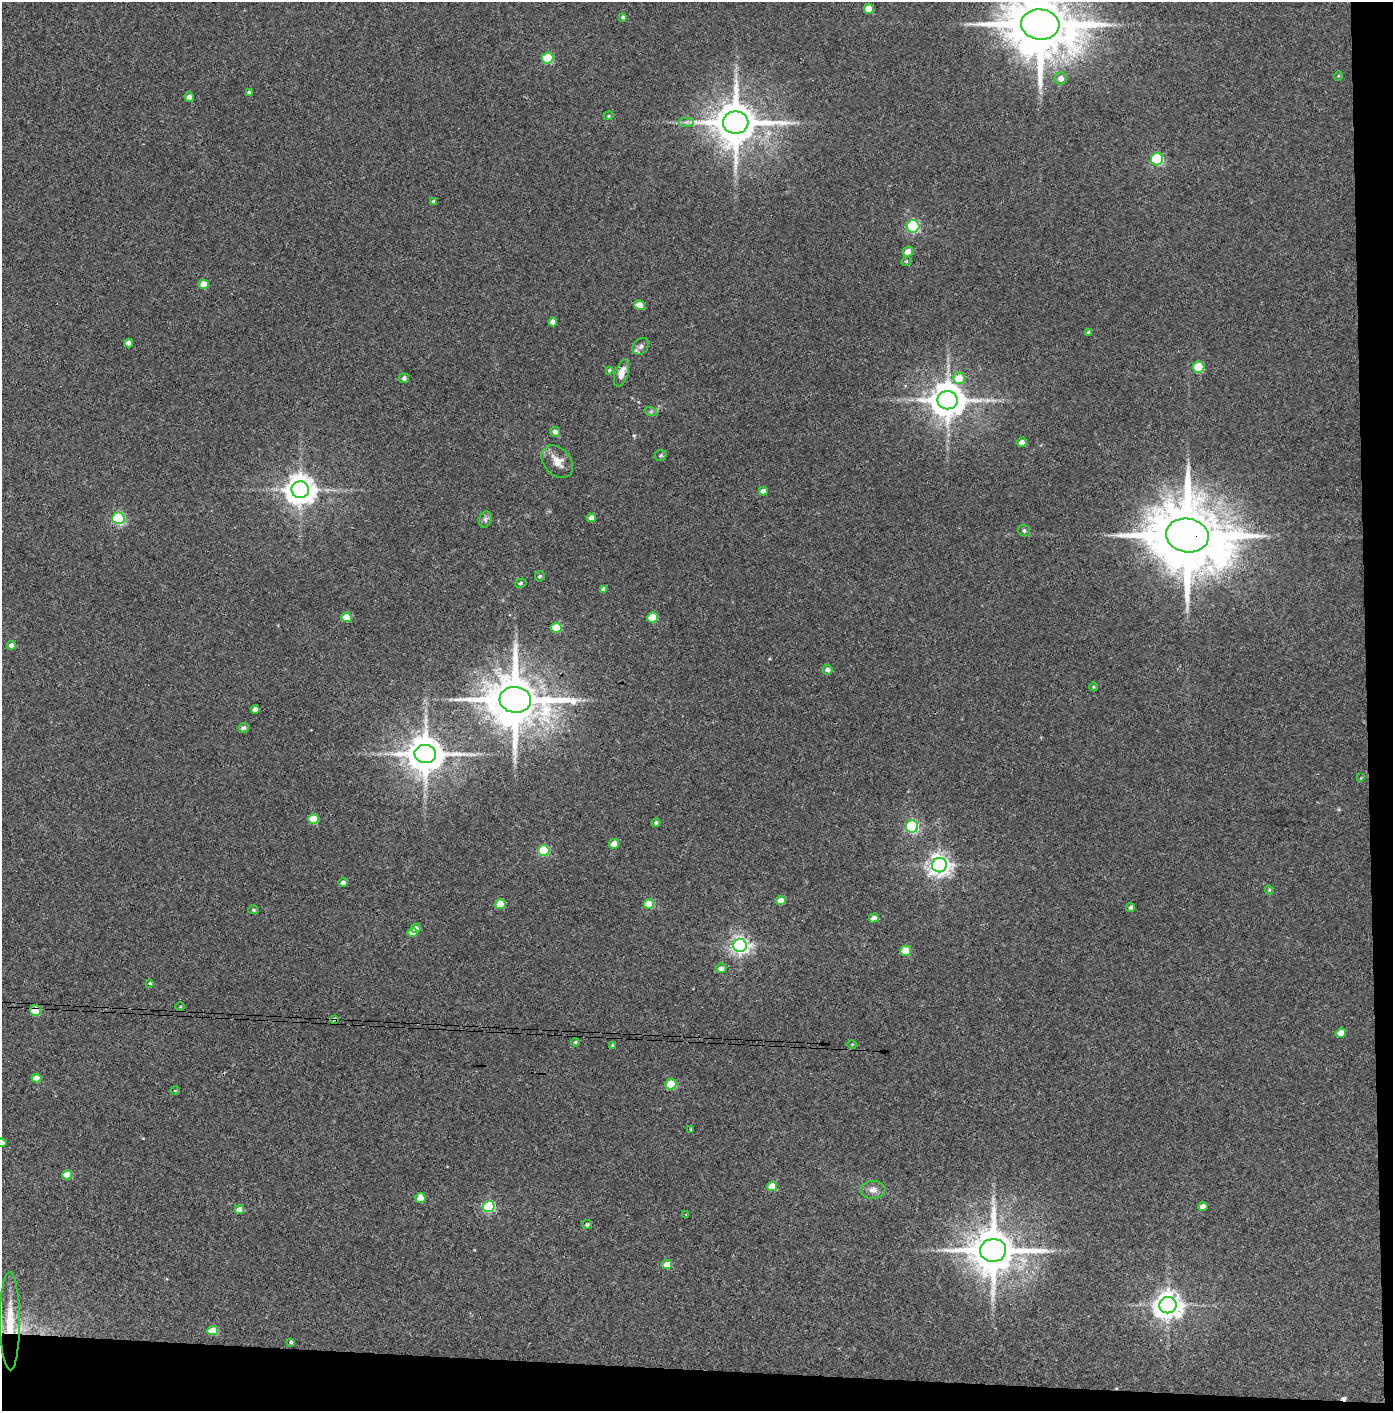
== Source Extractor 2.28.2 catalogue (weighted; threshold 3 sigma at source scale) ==
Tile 9 of 3 x 3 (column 3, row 3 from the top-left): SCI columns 2857-4247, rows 5-1413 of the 4319 x 4236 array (HDU 1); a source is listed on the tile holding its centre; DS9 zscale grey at full resolution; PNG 1395 x 1413 px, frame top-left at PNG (2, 2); each listed source drawn as its Kron ellipse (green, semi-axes under 4 px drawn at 4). Shown black and unused: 5% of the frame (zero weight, under 3 of 4 exposures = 6% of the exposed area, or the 3 px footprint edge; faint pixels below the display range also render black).
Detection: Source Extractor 2.28.2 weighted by HDU 2 'WHT'; one run over the whole footprint, this tile lists its part. Background 0.072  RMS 0.0055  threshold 0.0248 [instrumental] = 3 sigma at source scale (4.5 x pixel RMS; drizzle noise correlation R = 1.50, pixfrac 1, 0.05/0.05 arcsec/px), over >= 5 px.
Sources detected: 102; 1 cosmic-ray / hot-pixel residue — neither listed nor drawn; the other 101 listed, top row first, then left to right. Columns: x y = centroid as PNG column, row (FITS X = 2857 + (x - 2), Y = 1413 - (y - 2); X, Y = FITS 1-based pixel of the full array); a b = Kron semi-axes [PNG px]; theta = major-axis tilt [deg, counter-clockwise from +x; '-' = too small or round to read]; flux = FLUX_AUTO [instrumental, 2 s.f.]
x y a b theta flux
869 9 5 5 - 8.4
623 17 4 3 - 0.98
1040 24 19 15 -6 5600
548 58 5 5 - 32
1338 76 5 3 - 0.48
1061 78 6 6 - 3.5
249 93 4 3 - 1.3
189 97 5 4 - 2.5
609 116 5 4 - 0.7
687 122 8 5 0 1.5
736 123 12 11 - 2300
1157 159 6 6 - 54
433 201 3 3 - 0.67
913 226 6 6 - 76
908 252 5 5 - 4.9
906 261 5 4 - 0.79
204 284 5 4 - 7.4
639 305 5 4 - 5.4
553 322 4 4 - 4.4
1089 332 4 4 - 1.3
129 343 4 4 - 4.5
641 346 9 7 46 2.2
1199 367 6 5 - 21
609 370 4 3 - 0.61
621 373 14 6 72 5.5
404 378 5 5 - 1.7
959 378 6 6 - 12
948 400 10 9 - 1300
651 412 6 4 -19 0.88
555 432 5 4 - 2.4
1022 442 5 4 - 2.9
661 455 6 5 - 0.87
557 462 18 13 -48 6.7
300 490 8 8 - 840
763 491 4 4 - 2.3
118 518 6 5 - 75
591 518 4 4 - 3.3
485 519 8 6 70 1.5
1024 531 6 6 - 1.4
1187 535 21 17 -10 7400
540 576 5 5 - 0.73
521 583 6 4 17 0.84
604 589 4 4 - 2.2
347 617 5 4 - 10
652 618 5 5 - 17
556 628 5 5 - 17
12 645 4 4 - 2.8
827 670 5 5 - 2.3
1093 687 4 3 - 0.48
515 700 16 13 -5 3700
255 709 4 4 - 2.8
244 728 5 4 - 1.6
425 754 11 9 -3 1600
1361 778 4 4 - 0.43
313 819 5 4 - 17
656 823 4 4 - 1.3
912 826 6 6 - 88
614 844 5 5 - 5.7
544 851 5 5 - 33
939 865 7 7 - 360
343 883 5 4 - 1.9
1269 890 4 4 - 0.58
781 900 5 4 - 4.6
500 904 5 5 - 16
649 904 5 5 - 13
1131 907 4 4 - 1.3
254 910 5 4 - 0.85
874 918 5 4 - 3.4
416 928 5 4 - 2.3
412 932 5 4 - 4.8
740 945 7 6 - 240
906 951 5 5 - 12
721 968 5 4 - 2.5
150 983 4 3 - 0.8
180 1007 4 3 - 0.52
35 1010 5 5 - 23
334 1019 4 3 - 2.6
1341 1033 5 4 - 5.4
575 1042 4 3 - 0.7
852 1044 5 3 - 0.47
613 1046 4 3 - 1.4
37 1078 5 4 - 6.3
671 1084 5 5 - 23
175 1091 4 3 - 0.43
691 1129 4 3 - 0.39
2 1143 4 4 - 3
67 1175 5 4 - 8.8
772 1186 5 5 - 11
873 1190 12 9 3 3.3
421 1198 5 5 - 7.5
489 1207 6 5 - 59
1203 1207 4 4 - 3.5
239 1210 5 4 - 6.2
686 1215 3 3 - 0.43
587 1225 5 4 - 1.2
993 1250 13 11 3 2500
667 1265 5 4 - 6.9
1168 1305 8 8 - 620
10 1321 49 10 -90 17
213 1330 5 4 - 14
291 1342 4 4 - 0.73
Overlapping masked pixels (flux is a lower limit): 5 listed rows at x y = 1187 535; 515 700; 35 1010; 334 1019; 10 1321
Isophote crosses this tile's border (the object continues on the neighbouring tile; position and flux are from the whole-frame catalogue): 2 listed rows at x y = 1040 24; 2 1143